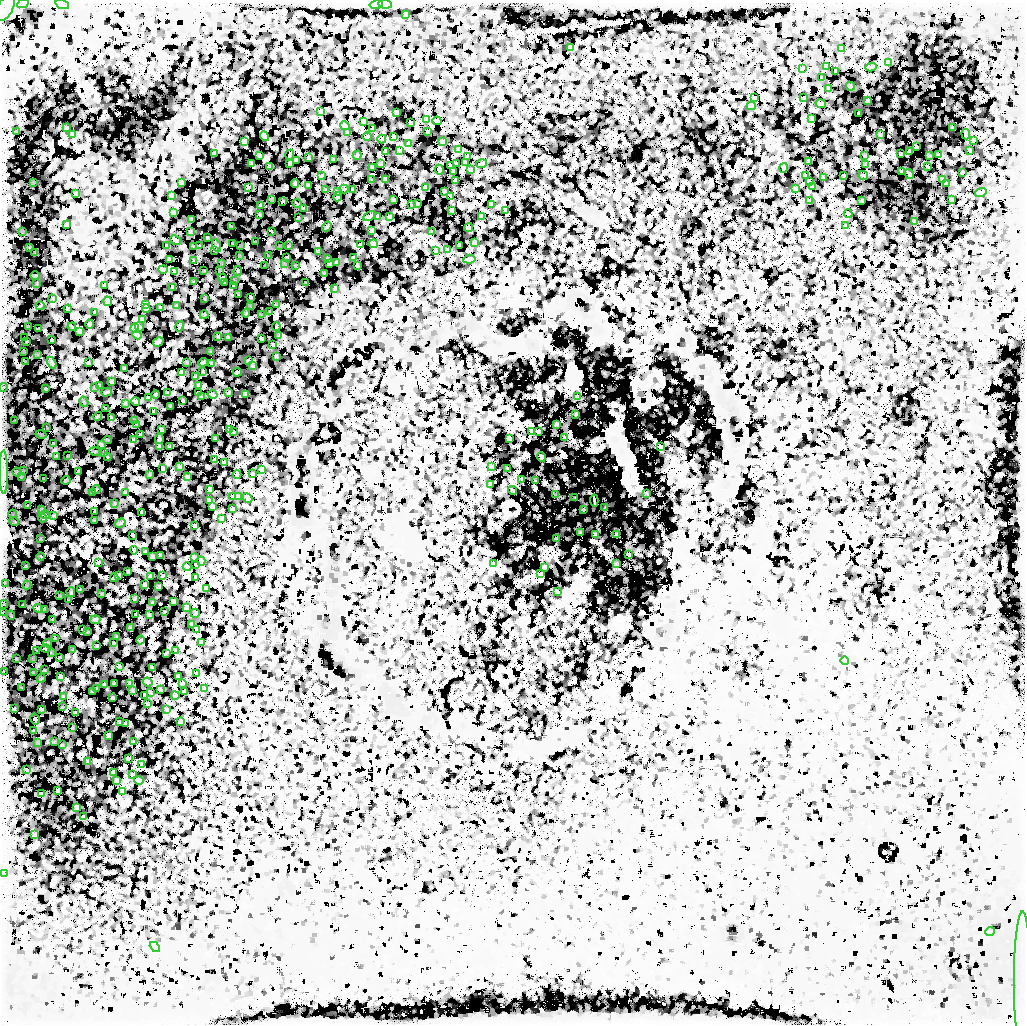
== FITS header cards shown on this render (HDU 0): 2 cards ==
NAXIS1  =                 1023
NAXIS2  =                 1022

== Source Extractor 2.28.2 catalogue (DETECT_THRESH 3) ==
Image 1023 x 1022 px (HDU 0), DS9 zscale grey, 1 PNG px = 1 image px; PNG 1027 x 1026 px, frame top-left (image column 1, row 1022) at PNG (2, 3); each listed source drawn as its Kron ellipse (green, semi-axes under 4 px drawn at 4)
Background -3360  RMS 890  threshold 2680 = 3 sigma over >= 5 px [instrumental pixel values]
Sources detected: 1527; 975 with non-positive FLUX_AUTO (blend fragments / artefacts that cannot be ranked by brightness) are neither listed nor drawn; of the other 552, the 500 brightest by FLUX_AUTO listed and drawn (52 fainter detections omitted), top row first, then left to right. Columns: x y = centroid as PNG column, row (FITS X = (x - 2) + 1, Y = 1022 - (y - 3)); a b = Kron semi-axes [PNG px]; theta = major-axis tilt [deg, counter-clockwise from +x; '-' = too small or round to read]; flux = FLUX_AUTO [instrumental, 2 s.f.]
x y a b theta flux
23 4 6 2 25 7.4e+04
62 4 7 4 -19 1.2e+05
376 4 6 3 14 1.1e+05
385 4 7 3 -5 1.7e+05
5 8 14 7 65 5.1e+05
406 14 3 2 - 7.0e+04
571 48 4 3 - 7.0e+04
841 48 4 4 - 1.0e+05
888 62 4 2 - 4.1e+04
826 66 3 2 - 5.1e+04
871 67 6 2 13 5.2e+04
802 68 4 2 - 7.1e+04
836 71 3 2 - 7.2e+04
822 78 3 2 - 6.1e+04
851 86 4 2 - 4.6e+04
828 88 3 2 - 6.4e+04
755 97 3 2 - 3.9e+04
803 98 3 2 - 8.1e+04
868 100 3 2 - 9.9e+04
821 104 5 2 - 7.3e+04
751 106 4 3 - 1.1e+05
321 111 3 2 - 5.7e+04
397 112 3 2 - 7.1e+04
859 113 2 2 - 9.4e+04
427 119 3 2 - 6.5e+04
812 119 4 2 - 1.2e+05
363 121 3 2 - 9.6e+04
437 121 4 2 - 8.4e+04
411 123 3 2 - 7.3e+04
345 126 5 3 - 4.5e+04
66 128 3 2 - 4.0e+04
373 128 4 2 - 7.2e+04
953 128 3 2 - 5.3e+04
16 132 2 2 - 1.2e+05
427 132 3 2 - 9.1e+04
348 133 3 2 - 6.2e+04
72 134 4 2 - 6.6e+04
966 134 5 2 - 1.1e+05
880 135 3 2 - 9.4e+04
264 136 5 2 - 7.0e+04
367 137 4 2 - 7.5e+04
394 137 3 2 - 1.1e+05
382 139 4 2 - 6.5e+04
973 141 4 2 - 6.6e+04
244 142 3 3 - 7.8e+04
442 142 3 2 - 6.4e+04
409 144 3 3 - 6.2e+04
917 147 3 2 - 1.5e+05
399 150 3 2 - 7.3e+04
458 150 3 2 - 5.9e+04
970 150 4 2 - 6.5e+04
385 151 4 2 - 1.1e+05
910 151 4 3 - 2.0e+05
215 153 4 2 - 6.3e+04
900 154 3 2 - 1.6e+05
290 155 5 2 - 1.2e+05
357 155 4 2 - 4.8e+04
938 155 3 2 - 1.1e+05
260 156 3 2 - 1.1e+05
865 156 3 2 - 1.0e+05
929 156 3 2 - 7.1e+04
467 157 3 2 - 1.2e+05
309 158 3 2 - 7.0e+04
296 160 3 2 - 9.2e+04
333 160 4 2 - 1.2e+05
809 161 4 2 - 4.7e+04
465 162 4 2 - 6.0e+04
290 163 3 2 - 1.6e+05
252 164 3 2 - 1.4e+05
380 164 3 2 - 1.3e+05
457 164 3 2 - 7.8e+04
482 164 5 2 - 6.1e+04
865 165 4 2 - 5.9e+04
451 166 3 2 - 8.5e+04
270 167 3 2 - 6.5e+04
372 167 3 3 - 1.3e+05
928 167 4 2 - 1.5e+05
784 168 5 2 - 7.0e+04
471 169 4 2 - 8.0e+04
439 170 5 2 - 9.9e+04
453 171 3 2 - 8.0e+04
901 172 3 2 - 6.8e+04
962 172 3 2 - 6.2e+04
909 174 5 2 - 7.1e+04
863 175 5 2 - 5.1e+04
321 176 4 2 - 8.8e+04
805 176 3 2 - 7.3e+04
844 176 3 2 - 1.1e+05
823 178 3 2 - 7.4e+04
385 179 3 3 - 1.4e+05
942 179 4 2 - 8.6e+04
372 180 3 2 - 5.5e+04
455 180 3 2 - 1.1e+05
33 182 3 2 - 1.2e+05
809 182 3 2 - 8.0e+04
182 183 3 2 - 8.5e+04
295 183 4 3 - 6.5e+04
946 183 4 2 - 5.6e+04
308 185 3 2 - 1.2e+05
813 186 4 2 - 6.5e+04
249 187 3 2 - 1.7e+05
425 187 3 3 - 1.2e+05
796 188 3 2 - 6.4e+04
344 189 4 2 - 8.3e+04
353 189 3 2 - 9.5e+04
326 190 3 2 - 8.2e+04
337 192 2 2 - 1.1e+05
444 192 4 2 - 5.9e+04
76 193 3 2 - 8.6e+04
981 193 6 2 17 3.9e+04
171 195 3 2 - 5.0e+04
451 196 4 2 - 4.8e+04
337 197 4 2 - 9.9e+04
271 199 3 2 - 9.0e+04
951 199 3 2 - 4.7e+04
394 200 3 3 - 1.7e+05
809 200 3 2 - 6.0e+04
283 201 3 2 - 1.9e+05
862 201 2 2 - 6.4e+04
417 203 3 2 - 8.9e+04
297 204 5 2 - 1.2e+05
411 204 3 2 - 6.2e+04
491 204 4 3 - 7.3e+04
261 206 4 2 - 1.3e+05
303 208 4 2 - 3.9e+04
452 210 3 3 - 1.2e+05
505 210 3 2 - 5.0e+04
173 213 3 2 - 7.2e+04
260 214 3 2 - 2.5e+05
848 214 4 2 - 8.7e+04
369 216 7 2 23 6.4e+04
377 216 3 2 - 1.3e+05
481 216 3 2 - 8.2e+04
390 217 3 2 - 1.3e+05
298 218 2 2 - 1.7e+05
192 219 3 2 - 1.0e+05
915 221 3 2 - 4.2e+04
67 224 4 3 - 4.8e+04
231 226 3 2 - 1.8e+05
846 226 3 2 - 5.2e+04
327 227 5 2 - 1.8e+05
469 228 4 2 - 5.9e+04
22 231 4 2 - 1.8e+05
271 231 3 2 - 2.3e+05
371 231 4 2 - 4.7e+04
190 232 3 3 - 8.9e+04
432 232 4 2 - 6.0e+04
207 238 3 2 - 2.1e+05
175 240 6 2 -39 1.1e+05
255 242 3 2 - 1.8e+05
233 243 3 2 - 2.1e+05
475 243 4 2 - 5.6e+04
373 244 4 3 - 8.2e+04
360 245 3 2 - 9.0e+04
167 246 3 2 - 5.2e+04
199 246 3 2 - 1.3e+05
216 246 7 2 -67 3.6e+05
240 246 4 2 - 1.1e+05
279 246 3 2 - 6.1e+04
288 246 3 2 - 2.0e+05
460 246 3 2 - 5.9e+04
29 247 2 2 - 1.6e+05
193 247 3 2 - 8.9e+04
448 249 4 2 - 7.3e+04
215 250 3 2 - 8.7e+04
436 251 4 2 - 7.7e+04
318 252 4 3 - 1.8e+05
35 253 3 2 - 1.1e+05
239 255 3 2 - 1.4e+05
269 256 3 2 - 1.5e+05
287 257 2 2 - 2.1e+05
353 258 3 2 - 1.1e+05
170 259 3 2 - 7.8e+04
328 259 3 2 - 5.4e+04
469 259 6 3 8 6.6e+04
193 260 2 2 - 8.2e+04
336 262 3 2 - 9.7e+04
221 263 3 2 - 4.8e+04
284 264 4 3 - 1.2e+05
329 264 3 2 - 1.8e+05
295 265 2 2 - 8.3e+04
265 266 3 2 - 9.3e+04
357 266 3 2 - 6.9e+04
163 269 5 2 - 7.3e+04
219 270 4 2 - 1.3e+05
204 271 3 2 - 1.0e+05
238 271 5 2 - 2.0e+05
175 272 4 2 - 1.2e+05
324 273 3 2 - 1.1e+05
35 275 4 2 - 2.2e+05
222 278 4 2 - 5.8e+04
235 280 3 2 - 1.1e+05
194 282 3 2 - 5.3e+04
306 282 3 2 - 7.3e+04
224 283 3 2 - 4.1e+05
37 284 3 2 - 1.1e+05
105 285 3 2 - 5.6e+04
233 285 3 2 - 2.3e+05
173 287 3 2 - 1.5e+05
335 288 3 2 - 1.0e+05
238 294 3 2 - 2.2e+05
251 297 3 3 - 1.8e+05
53 298 3 2 - 1.8e+05
205 299 3 2 - 5.1e+04
108 301 5 2 - 7.3e+04
145 304 3 2 - 7.5e+04
276 304 2 2 - 1.2e+05
40 306 4 3 - 7.4e+04
177 306 4 2 - 6.6e+04
251 306 3 2 - 5.5e+04
161 307 3 2 - 8.7e+04
68 309 4 2 - 1.8e+05
146 309 4 2 - 5.5e+04
95 312 3 2 - 6.2e+04
270 312 3 2 - 2.0e+05
246 313 4 2 - 1.9e+05
204 315 4 2 - 1.8e+05
261 315 4 2 - 6.3e+04
142 319 3 2 - 6.0e+04
90 324 4 2 - 5.3e+04
179 326 5 2 - 8.9e+04
28 327 3 2 - 2.0e+05
72 327 4 2 - 7.8e+04
139 327 5 2 - 6.4e+04
276 327 4 2 - 1.1e+05
135 328 4 2 - 5.8e+04
38 329 4 2 - 1.7e+05
80 332 3 2 - 1.0e+05
137 335 5 3 - 5.2e+04
279 336 3 2 - 7.7e+04
218 337 3 2 - 1.2e+05
228 337 3 3 - 1.4e+05
25 338 3 2 - 1.9e+05
261 339 3 2 - 1.6e+05
52 340 3 2 - 2.1e+05
26 341 3 2 - 2.2e+05
158 342 5 3 - 9.6e+04
273 344 3 2 - 5.8e+04
23 352 3 2 - 1.7e+05
211 352 3 2 - 6.7e+04
37 354 4 2 - 1.4e+05
276 356 3 2 - 4.3e+04
25 361 2 2 - 2.2e+05
248 361 4 2 - 9.1e+04
187 362 3 2 - 6.9e+04
203 362 5 2 - 1.2e+05
52 363 6 3 -62 3.1e+05
88 363 3 2 - 1.5e+05
212 364 4 3 - 1.5e+05
252 366 3 2 - 1.3e+05
124 368 3 2 - 5.1e+04
203 371 3 2 - 1.1e+05
182 372 4 4 - 1.8e+05
237 372 4 2 - 1.0e+05
195 376 3 2 - 2.0e+05
112 381 3 3 - 2.8e+05
100 385 3 2 - 9.7e+04
199 385 4 2 - 7.4e+04
3 387 4 2 - 2.1e+05
94 388 3 2 - 6.1e+04
45 389 3 3 - 2.2e+05
107 392 5 3 - 2.1e+05
229 392 3 2 - 1.1e+05
167 393 3 2 - 1.6e+05
198 393 2 2 - 8.0e+04
156 394 4 2 - 1.8e+05
213 394 5 2 - 1.9e+05
245 394 4 3 - 1.3e+05
201 397 3 2 - 5.5e+04
577 397 3 2 - 1.4e+05
148 398 4 2 - 1.1e+05
135 401 5 3 - 9.4e+04
183 401 3 2 - 6.8e+04
84 402 5 2 - 1.5e+05
125 403 4 3 - 1.5e+05
170 406 3 2 - 9.6e+04
106 409 3 2 - 2.3e+05
154 412 3 2 - 2.3e+05
576 414 3 2 - 1.3e+05
98 416 4 3 - 1.3e+05
111 417 3 2 - 3.1e+05
135 420 3 2 - 8.7e+04
14 421 2 2 - 1.8e+05
557 424 3 3 - 1.1e+05
136 425 3 2 - 1.1e+05
47 427 3 2 - 2.0e+05
162 429 4 2 - 1.9e+05
230 430 3 2 - 1.4e+05
532 431 3 2 - 7.1e+04
538 431 3 2 - 4.7e+04
233 432 3 2 - 8.3e+04
41 434 5 2 - 1.8e+05
141 435 3 2 - 1.9e+05
565 438 3 2 - 2.9e+05
133 439 2 2 - 1.5e+05
159 439 5 2 - 1.7e+05
215 439 2 2 - 5.1e+04
510 439 3 2 - 4.9e+04
107 440 4 2 - 4.5e+04
53 443 3 2 - 2.2e+05
101 444 4 3 - 2.4e+05
159 446 4 2 - 1.5e+05
170 446 3 2 - 9.0e+04
660 447 3 2 - 8.0e+04
95 451 5 2 - 1.7e+05
104 453 3 2 - 5.7e+04
56 456 3 2 - 1.2e+05
68 456 4 2 - 1.9e+05
108 457 2 2 - 1.5e+05
541 457 5 2 - 6.2e+04
215 460 4 2 - 5.5e+04
224 462 3 2 - 7.5e+04
180 467 3 3 - 6.7e+04
491 467 4 2 - 6.5e+04
163 468 4 3 - 2.1e+05
261 469 3 2 - 6.9e+04
508 469 3 2 - 1.0e+05
23 471 2 2 - 1.3e+05
79 471 4 3 - 1.6e+05
4 472 22 4 -90 1.0e+06
17 472 4 3 - 2.8e+05
150 474 2 2 - 6.6e+04
237 474 4 2 - 1.1e+05
252 474 3 2 - 5.7e+04
21 477 3 2 - 1.8e+05
187 477 3 2 - 1.4e+05
44 479 3 2 - 3.2e+05
522 479 4 2 - 6.6e+04
66 480 4 2 - 2.9e+05
535 481 2 2 - 1.6e+05
490 484 4 2 - 5.7e+04
96 489 4 2 - 2.0e+05
210 489 3 2 - 9.7e+04
512 490 5 2 - 6.4e+04
92 492 3 3 - 1.1e+05
125 492 3 3 - 2.4e+05
646 493 2 2 - 5.1e+04
556 495 3 2 - 5.2e+04
233 496 3 2 - 6.7e+04
238 496 3 2 - 6.4e+04
247 498 5 2 - 5.3e+04
575 498 2 2 - 1.6e+05
209 500 3 2 - 4.9e+04
594 501 6 2 -86 3.4e+05
115 503 3 3 - 8.1e+04
27 506 3 2 - 2.6e+05
212 506 3 2 - 1.1e+05
605 507 3 2 - 7.6e+04
41 509 4 3 - 2.0e+05
232 509 3 2 - 5.1e+04
583 509 3 2 - 1.4e+05
95 511 3 2 - 1.4e+05
142 512 3 2 - 1.6e+05
13 514 4 2 - 3.9e+04
45 515 4 3 - 9.9e+04
54 516 4 3 - 6.0e+05
42 518 4 2 - 3.2e+05
222 518 3 2 - 6.0e+04
94 520 4 3 - 2.3e+05
14 522 4 2 - 2.5e+05
120 523 5 3 - 1.2e+05
194 526 3 2 - 5.7e+04
580 532 3 2 - 1.6e+05
595 534 3 2 - 2.4e+05
617 534 3 2 - 2.0e+05
133 535 3 2 - 2.4e+05
40 538 3 2 - 1.5e+05
556 539 2 2 - 4.7e+04
134 550 4 2 - 7.4e+04
145 552 3 2 - 7.9e+04
160 555 2 2 - 7.2e+04
629 555 4 2 - 5.5e+04
41 556 4 2 - 1.7e+05
152 557 4 2 - 5.7e+04
195 558 4 2 - 6.6e+04
201 561 4 3 - 9.0e+04
98 562 4 2 - 3.5e+05
494 564 4 2 - 6.7e+04
616 564 3 2 - 7.1e+04
196 565 3 2 - 6.0e+04
26 566 3 3 - 3.1e+05
187 567 4 2 - 9.2e+04
544 567 4 3 - 1.2e+05
128 571 3 2 - 1.5e+05
540 574 3 2 - 9.4e+04
119 575 3 2 - 1.8e+05
150 576 4 3 - 9.4e+04
162 576 3 2 - 1.2e+05
196 577 3 2 - 8.7e+04
114 578 4 2 - 1.1e+05
5 583 4 2 - 2.3e+05
145 584 3 3 - 1.3e+05
27 585 4 2 - 1.5e+05
159 587 3 2 - 7.2e+04
206 588 3 2 - 7.0e+04
80 590 3 2 - 2.5e+05
71 592 5 2 - 9.2e+04
558 592 3 2 - 5.5e+04
102 594 2 2 - 1.2e+05
60 596 3 3 - 1.6e+05
135 599 3 3 - 1.7e+05
69 600 3 2 - 1.3e+05
173 601 3 3 - 1.1e+05
153 603 3 2 - 1.4e+05
4 604 4 2 - 1.8e+05
23 605 3 2 - 2.6e+05
186 607 3 3 - 7.4e+04
38 608 4 3 - 1.5e+05
45 609 4 2 - 1.9e+05
164 612 3 2 - 7.7e+04
2 613 2 2 - 2.2e+05
195 613 4 2 - 5.0e+04
136 614 3 2 - 1.3e+05
11 615 5 2 - 9.4e+04
149 615 3 2 - 7.8e+04
53 620 3 3 - 2.8e+05
95 620 5 4 - 1.4e+05
192 624 3 2 - 8.0e+04
130 628 3 2 - 8.3e+04
83 629 3 2 - 2.6e+05
197 630 3 2 - 8.8e+04
87 632 2 2 - 6.0e+04
117 636 2 2 - 1.2e+05
55 639 3 2 - 1.8e+05
141 640 4 2 - 1.3e+05
201 642 4 2 - 4.0e+04
48 643 4 3 - 1.4e+05
114 643 3 2 - 8.0e+04
97 646 3 2 - 2.0e+05
46 649 5 2 - 2.3e+05
73 650 3 2 - 8.4e+04
37 651 4 2 - 6.4e+04
176 651 4 3 - 1.0e+05
51 653 3 2 - 6.3e+04
166 653 4 2 - 1.0e+05
59 657 2 2 - 1.3e+05
33 658 3 2 - 4.9e+04
17 659 3 2 - 4.2e+05
845 660 4 3 - 6.4e+04
119 667 3 2 - 1.9e+05
152 668 4 2 - 5.3e+04
45 670 3 2 - 2.1e+05
3 671 3 2 - 1.8e+05
33 672 3 2 - 1.9e+05
197 673 3 2 - 6.3e+04
60 676 4 2 - 3.6e+05
178 676 3 2 - 1.1e+05
41 678 4 2 - 1.2e+05
148 682 5 3 - 4.0e+04
130 683 3 2 - 8.5e+04
182 683 3 2 - 7.8e+04
104 684 3 2 - 1.1e+05
114 684 3 2 - 1.1e+05
21 688 3 2 - 1.9e+05
96 689 3 2 - 1.7e+05
160 689 4 2 - 1.0e+05
204 689 3 2 - 5.9e+04
92 691 3 2 - 1.0e+05
133 691 3 2 - 8.1e+04
184 691 3 2 - 1.1e+05
150 692 3 2 - 9.0e+04
145 695 3 2 - 1.4e+05
175 696 4 2 - 5.9e+04
63 697 4 3 - 4.6e+04
112 698 3 2 - 1.8e+05
148 704 3 2 - 9.8e+04
62 707 3 2 - 7.7e+04
14 709 4 2 - 2.5e+05
41 710 3 3 - 1.5e+05
167 710 3 2 - 7.0e+04
75 713 4 3 - 1.1e+05
35 719 6 2 -59 2.0e+05
119 722 3 2 - 6.8e+04
180 722 4 2 - 5.3e+04
125 724 3 2 - 1.3e+05
72 728 3 2 - 9.4e+04
34 731 3 3 - 4.2e+04
108 735 3 3 - 2.1e+05
54 742 3 2 - 1.2e+05
133 742 2 2 - 6.0e+04
38 743 4 2 - 6.4e+04
62 745 3 2 - 1.2e+05
128 758 4 2 - 6.2e+04
87 761 2 2 - 5.3e+04
141 764 3 2 - 6.2e+04
27 770 4 2 - 1.6e+05
113 772 3 2 - 5.8e+04
133 775 3 3 - 1.1e+05
117 780 3 2 - 9.4e+04
139 780 5 3 - 8.1e+04
58 791 3 2 - 9.8e+04
122 792 3 2 - 4.0e+04
41 794 3 3 - 1.2e+05
77 807 3 3 - 1.2e+05
83 817 3 2 - 4.1e+04
34 835 3 2 - 6.5e+04
3 874 3 2 - 7.5e+05
990 931 5 3 - 8.5e+04
155 947 6 3 -44 6.4e+04
1022 979 67 8 90 1.4e+06
At the frame edge (FLAGS 8, measured only in part): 10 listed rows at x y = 23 4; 376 4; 385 4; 5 8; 3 387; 4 604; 2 613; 3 671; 3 874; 1022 979
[52 fainter detections neither listed nor drawn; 975 non-positive-flux detections neither listed nor drawn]